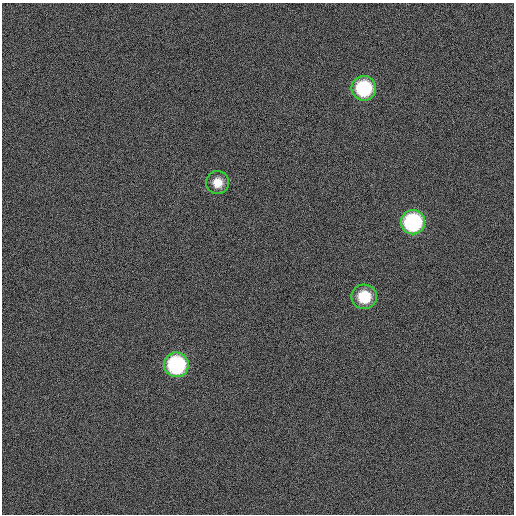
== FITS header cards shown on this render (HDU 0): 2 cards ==
NAXIS1  =                  512
NAXIS2  =                  512

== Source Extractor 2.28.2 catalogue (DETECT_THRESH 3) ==
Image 512 x 512 px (HDU 0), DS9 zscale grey, 1 PNG px = 1 image px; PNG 516 x 516 px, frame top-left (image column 1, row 512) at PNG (2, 3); each listed source drawn as its Kron ellipse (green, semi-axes under 4 px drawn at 4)
Background 11800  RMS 73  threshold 218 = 3 sigma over >= 5 px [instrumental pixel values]
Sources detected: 5; all 5 listed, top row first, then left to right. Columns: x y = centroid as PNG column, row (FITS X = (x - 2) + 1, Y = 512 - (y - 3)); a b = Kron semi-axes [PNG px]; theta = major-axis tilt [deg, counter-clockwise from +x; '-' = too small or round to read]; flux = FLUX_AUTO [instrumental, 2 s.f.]
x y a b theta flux
364 88 12 12 - 350000
218 183 11 11 - 69000
413 222 12 12 - 550000
364 297 13 12 - 170000
176 365 12 12 - 540000